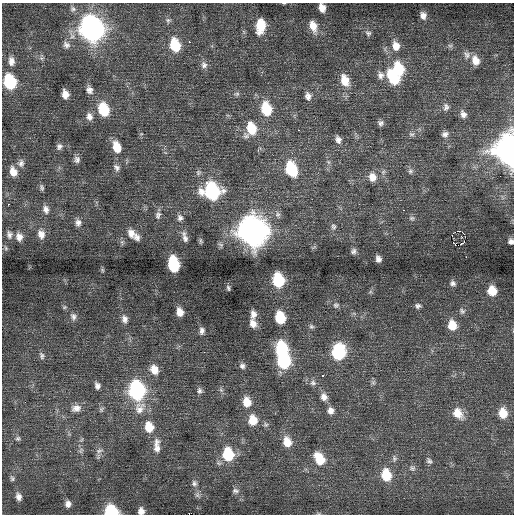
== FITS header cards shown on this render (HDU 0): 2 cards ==
NAXIS1  =                  512 / Axis length
NAXIS2  =                  512 / Axis length

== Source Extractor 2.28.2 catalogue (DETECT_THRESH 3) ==
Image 512 x 512 px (HDU 0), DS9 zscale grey, 1 PNG px = 1 image px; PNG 516 x 516 px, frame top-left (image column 1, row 512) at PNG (2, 3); no overlay
Background 0.157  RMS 0.84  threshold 2.51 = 3 sigma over >= 5 px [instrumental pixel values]
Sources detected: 138; all 138 listed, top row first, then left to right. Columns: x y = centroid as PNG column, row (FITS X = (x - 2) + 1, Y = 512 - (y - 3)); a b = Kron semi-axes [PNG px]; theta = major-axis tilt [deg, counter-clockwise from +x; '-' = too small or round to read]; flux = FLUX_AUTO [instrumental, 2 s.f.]
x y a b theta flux
322 8 8 6 -74 440
73 9 8 8 - 170
423 15 8 7 - 300
168 20 7 6 - 130
261 26 13 8 83 1400
313 26 14 8 -71 640
92 29 13 11 -72 33000
368 33 9 7 -29 160
189 42 3 2 - 200
66 45 10 8 -40 260
175 45 12 9 -74 1900
396 46 12 10 -74 560
450 46 7 4 -1 110
467 55 11 9 -68 270
41 58 7 5 -44 130
476 60 13 9 -67 540
11 61 13 8 -87 390
204 65 10 8 -72 250
398 69 13 10 -74 2100
380 75 11 9 -77 300
393 78 17 9 -58 2200
345 80 14 9 -70 830
10 82 11 9 -72 3500
89 90 10 8 -68 280
65 94 8 6 -80 430
237 94 8 5 20 120
308 96 10 7 -72 280
446 107 10 8 85 220
103 109 12 9 -73 2100
266 109 13 9 -76 1900
463 114 9 7 -62 280
89 117 10 8 -72 310
381 123 7 7 - 170
246 127 3 3 - 220
252 129 15 11 77 1500
298 130 2 2 - 240
411 134 9 6 -4 150
445 134 9 7 27 210
338 139 10 7 -70 270
59 146 8 7 - 190
117 147 12 8 -72 950
510 150 13 10 -82 68000
77 159 8 7 - 210
328 162 7 4 -89 120
21 163 11 8 82 230
117 167 10 7 -50 210
291 169 13 9 -71 3000
410 171 8 7 - 160
13 172 11 8 -71 510
372 177 11 9 -72 540
207 182 2 2 - 130
42 187 7 4 -73 120
212 192 12 11 - 7200
8 204 2 2 - 260
46 209 11 7 -75 290
403 210 2 2 - 310
158 215 12 8 71 240
180 218 10 8 -74 240
412 218 8 7 - 150
78 223 10 8 -85 260
333 226 8 7 - 150
253 231 14 12 -71 62000
459 231 6 3 -13 510
131 233 14 10 -62 460
453 233 4 2 - 68
41 234 10 8 -74 390
9 235 10 6 -83 190
19 237 9 7 -76 340
137 237 9 7 -73 230
185 237 16 7 -73 310
201 241 9 4 -85 100
511 241 6 6 - 190
455 244 3 2 - 58
461 244 4 2 - 140
353 251 7 6 - 150
466 257 3 2 - 65
378 259 6 5 - 230
173 264 11 7 -79 4200
102 270 6 4 -89 71
278 280 10 8 -78 3000
453 283 8 7 - 190
228 288 7 4 -81 100
492 291 9 8 - 1000
336 305 8 6 15 130
418 306 7 6 - 150
462 311 9 7 -40 170
180 312 8 6 -76 470
253 314 8 6 -89 310
73 316 9 7 -69 200
280 318 9 7 -76 1900
125 319 11 7 -73 280
253 324 10 7 -72 390
452 325 10 9 - 910
311 326 6 6 - 110
202 331 8 6 84 200
282 349 11 9 -77 3800
204 352 2 2 - 26
338 352 11 9 85 4900
42 356 10 6 -74 160
284 361 10 9 - 4700
242 366 8 7 - 190
154 370 12 9 -64 640
322 376 3 3 - 360
373 382 6 6 - 110
313 383 8 7 - 200
97 386 8 6 -74 220
221 390 6 5 - 110
137 391 15 9 -79 11000
199 391 8 7 - 170
324 397 9 8 - 340
247 402 11 9 -77 750
76 408 14 10 14 440
101 409 8 6 65 130
330 411 8 8 - 300
458 413 14 10 -52 790
503 413 11 9 -80 930
253 420 11 9 -81 910
265 425 7 6 - 130
149 427 12 9 -79 980
18 438 7 7 - 130
287 442 12 9 -71 790
157 446 21 9 -90 560
81 450 10 5 64 150
99 451 11 6 16 220
228 454 12 9 -81 2500
394 458 10 6 87 160
319 459 13 9 -60 1300
429 461 8 7 - 160
412 468 9 7 -51 170
386 475 12 9 -79 1400
12 478 8 6 -77 130
194 483 9 7 -83 180
235 491 10 6 0 170
197 495 8 6 -70 150
18 496 9 7 -77 270
68 504 7 6 - 250
111 511 10 8 -22 3100
141 511 7 6 - 290
At the frame edge (FLAGS 8, measured only in part): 6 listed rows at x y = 322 8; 261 26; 510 150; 511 241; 111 511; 141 511